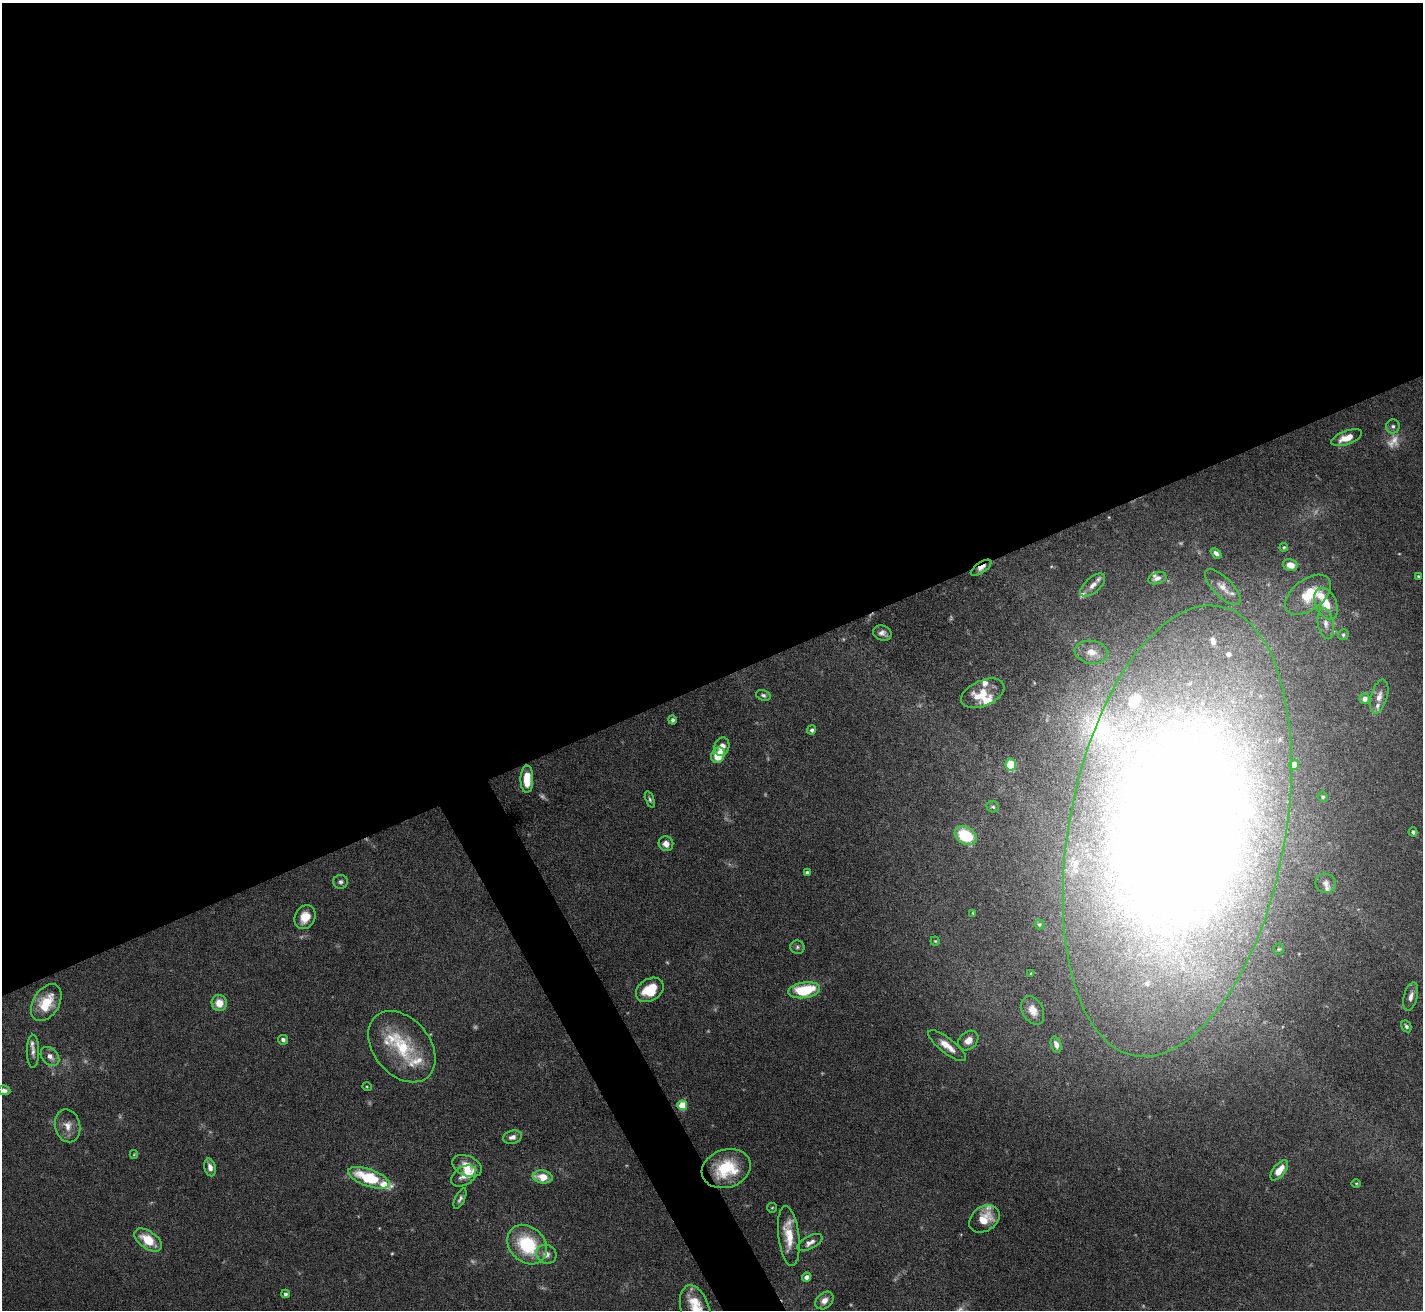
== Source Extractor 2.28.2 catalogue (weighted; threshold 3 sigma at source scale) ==
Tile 2 of 4 x 4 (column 2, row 1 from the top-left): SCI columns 1422-2842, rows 4078-5385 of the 5683 x 5672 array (HDU 1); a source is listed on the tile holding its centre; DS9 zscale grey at full resolution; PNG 1425 x 1312 px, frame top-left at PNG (2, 3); each listed source drawn as its Kron ellipse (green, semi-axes under 4 px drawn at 4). Shown black and unused: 54% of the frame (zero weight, under 5 of 10 exposures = <1% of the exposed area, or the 3 px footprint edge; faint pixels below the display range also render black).
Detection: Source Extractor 2.28.2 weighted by HDU 2 'WHT'; one run over the whole footprint, this tile lists its part. Background 0.105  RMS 0.0028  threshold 0.0116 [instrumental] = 3 sigma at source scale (4.09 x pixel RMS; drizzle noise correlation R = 1.36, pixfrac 0.8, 0.05/0.05 arcsec/px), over >= 5 px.
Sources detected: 117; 10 too faint to see at this stretch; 1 inside a brighter object's white glare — neither listed nor drawn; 22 inside a brighter listed object's ellipse — not listed separately; the other 84 listed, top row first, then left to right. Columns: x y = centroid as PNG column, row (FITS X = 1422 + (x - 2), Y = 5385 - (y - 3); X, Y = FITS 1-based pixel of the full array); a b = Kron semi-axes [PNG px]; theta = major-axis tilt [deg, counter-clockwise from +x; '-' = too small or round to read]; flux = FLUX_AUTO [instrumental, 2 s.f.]
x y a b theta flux
1393 426 7 7 - 0.76
1347 438 16 7 21 3.9
1284 547 4 4 - 0.36
1216 553 6 4 -41 0.98
1290 565 7 5 -15 2.4
981 568 12 5 34 1.9
1418 576 4 3 - 0.35
1157 578 9 5 17 1.1
1093 585 15 7 42 1.9
1223 587 23 9 -45 2.6
1308 595 26 15 37 9.3
1326 604 16 10 -65 4.7
1326 624 15 8 -81 2.1
882 633 9 7 -17 1.2
1343 635 6 5 - 0.46
1091 652 17 11 -9 3.2
983 693 23 12 24 6.1
763 695 7 5 -17 0.69
1379 696 17 8 74 2.2
1365 699 5 5 - 1.8
672 720 4 4 - 0.7
812 730 4 4 - 0.67
722 746 9 7 70 2.4
718 755 8 6 62 6.9
1011 764 6 5 - 12
1294 765 5 4 - 3
527 779 14 6 90 5.8
1323 797 5 4 - 0.49
650 800 8 4 -69 0.53
993 807 6 5 - 0.49
1177 831 229 108 79 660
1413 832 4 4 - 0.72
966 836 12 8 -31 13
666 844 7 7 - 2
807 872 4 3 - 0.59
340 882 7 7 - 0.78
1326 883 10 9 - 1.3
973 913 4 3 - 0.29
305 917 12 10 61 3.8
1039 924 5 5 - 0.4
935 941 4 4 - 0.29
797 947 7 6 - 0.69
1279 949 5 5 - 0.4
1031 974 4 3 - 0.26
650 990 15 10 33 7.5
804 990 16 8 9 14
1411 996 14 6 75 1.6
46 1003 20 13 58 7.9
219 1003 8 7 - 3.9
1033 1010 15 10 -62 2.8
1406 1026 6 4 -60 0.66
283 1040 5 5 - 0.87
968 1041 11 8 42 2.3
1056 1045 8 5 -72 1.6
947 1046 23 7 -38 3.5
402 1047 40 28 -50 17
33 1051 16 6 90 1.4
50 1056 11 8 -48 1.8
367 1087 5 3 - 0.24
4 1090 6 5 - 0.83
682 1105 5 5 - 9.5
68 1126 16 12 -77 2.8
513 1137 10 6 16 1.5
134 1154 4 4 - 0.25
467 1166 15 10 -22 3.7
210 1167 9 5 -75 1.5
726 1169 25 19 18 13
1279 1170 12 6 51 3.9
464 1176 14 9 33 2
543 1177 10 6 -8 4.8
369 1178 22 8 -20 15
1356 1183 4 3 - 0.23
460 1199 11 5 66 0.89
772 1208 5 4 - 0.33
984 1219 16 12 34 5.3
789 1236 30 10 -83 6.2
148 1240 16 8 -35 6.8
810 1243 14 6 28 1.6
527 1245 22 17 -45 17
546 1254 10 9 - 1.9
807 1277 4 4 - 1.2
285 1294 4 4 - 0.66
824 1300 10 7 42 1.8
695 1310 26 14 -73 7.6
Overlapping masked pixels (flux is a lower limit): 2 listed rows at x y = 981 568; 1177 831
Isophote crosses this tile's border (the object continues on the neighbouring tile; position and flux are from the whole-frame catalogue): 1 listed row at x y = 695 1310